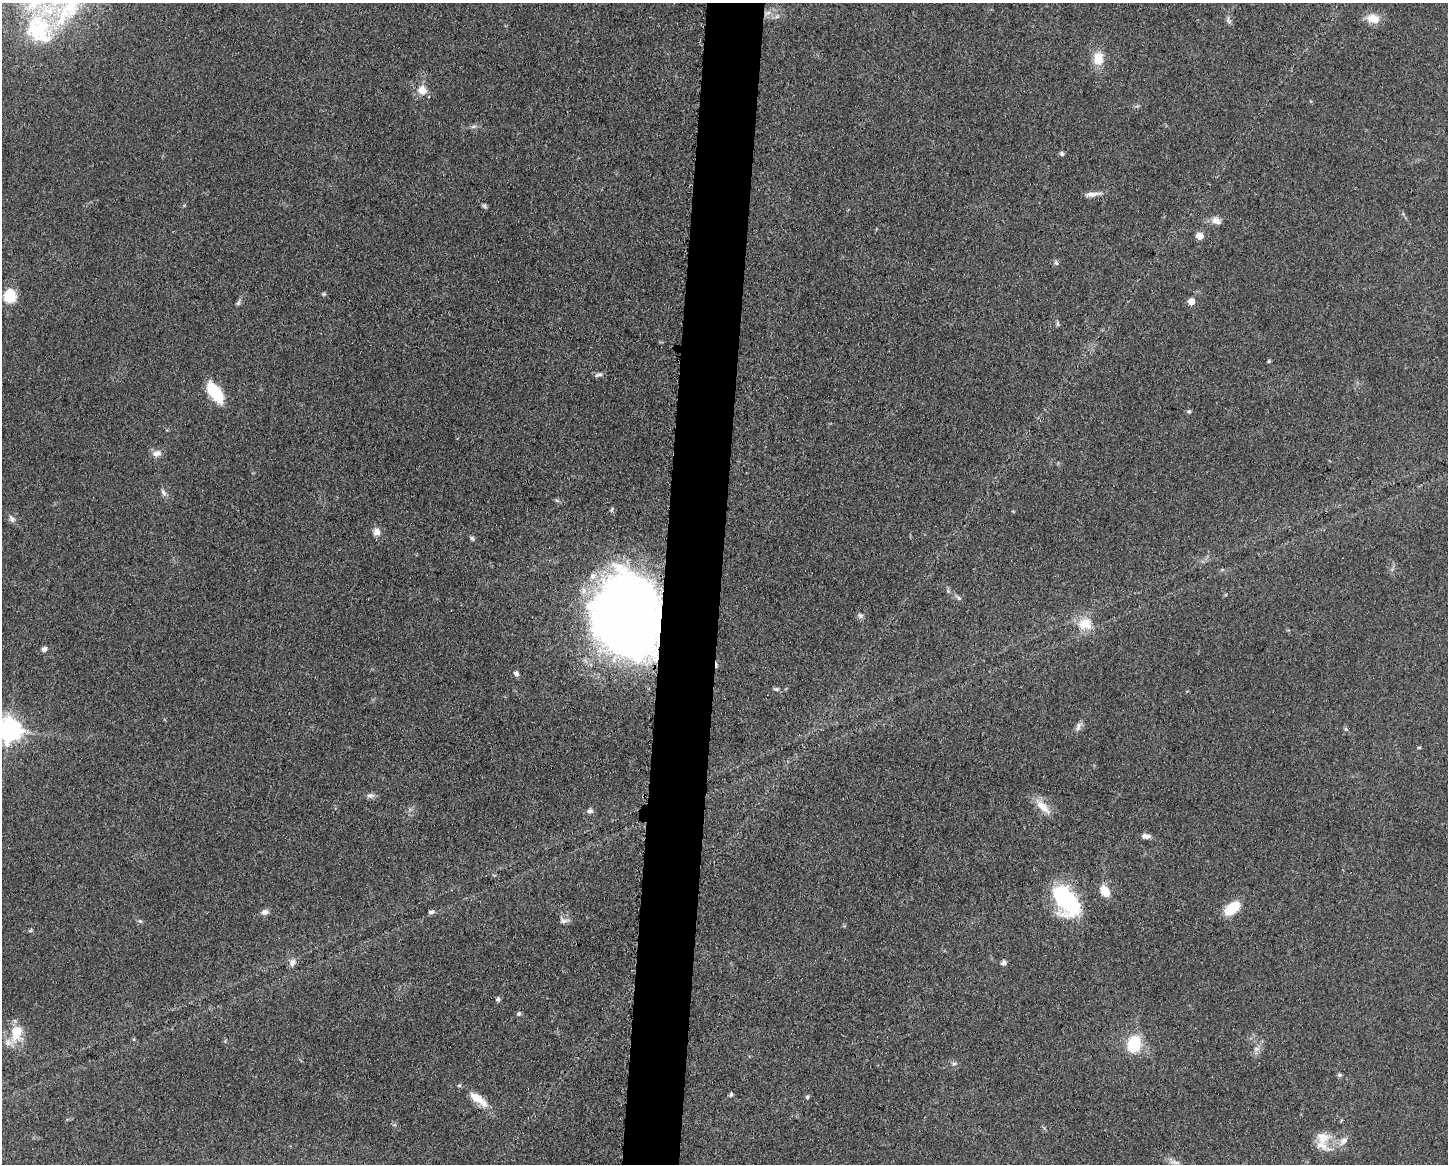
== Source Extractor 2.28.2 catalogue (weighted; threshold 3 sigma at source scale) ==
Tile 5 of 3 x 4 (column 2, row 2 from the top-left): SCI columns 1679-3124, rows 2330-3491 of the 4683 x 4655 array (HDU 1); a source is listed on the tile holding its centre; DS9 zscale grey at full resolution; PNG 1450 x 1166 px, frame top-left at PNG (2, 3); no overlay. Shown black and unused: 4% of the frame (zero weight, under 3 of 5 exposures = <1% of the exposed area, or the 3 px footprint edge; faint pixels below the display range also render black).
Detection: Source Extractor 2.28.2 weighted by HDU 2 'WHT'; one run over the whole footprint, this tile lists its part. Background 0.0606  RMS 0.0057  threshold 0.0255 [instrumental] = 3 sigma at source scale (4.5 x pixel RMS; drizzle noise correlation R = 1.50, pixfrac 1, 0.05/0.05 arcsec/px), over >= 5 px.
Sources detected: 73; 1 too faint to see at this stretch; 3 inside a brighter object's white glare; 1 cosmic-ray / hot-pixel residue — not listed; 4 inside a brighter listed object's ellipse — not listed separately; the other 64 listed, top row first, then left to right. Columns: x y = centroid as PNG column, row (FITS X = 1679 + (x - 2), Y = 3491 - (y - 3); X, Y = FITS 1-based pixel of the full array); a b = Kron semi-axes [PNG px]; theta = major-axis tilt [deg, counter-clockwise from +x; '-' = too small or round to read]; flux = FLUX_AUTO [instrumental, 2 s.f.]
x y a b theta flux
768 13 7 4 19 1.7
777 17 7 4 1 1.3
1373 18 18 12 -6 7.1
1229 21 7 5 -33 1.3
39 30 50 41 -79 67
1098 58 19 14 84 8.5
422 90 12 11 - 6.2
473 126 8 3 19 1.1
1062 154 6 5 - 1.2
1092 194 22 5 7 3.5
484 206 7 5 -46 0.97
1216 221 12 9 -19 3.7
1200 236 5 5 - 9
1056 263 8 5 -64 1.1
324 294 5 5 - 0.75
10 296 12 11 - 15
1191 301 5 5 - 8.2
1057 324 8 4 -90 0.89
1269 361 5 4 - 0.78
599 375 11 5 16 1.6
215 392 23 11 -54 21
1189 411 5 5 - 1.1
156 453 11 8 5 3.5
164 493 11 5 -57 1.8
12 519 11 7 -58 2.2
376 532 9 9 - 3.3
472 538 7 4 -53 1
959 598 7 5 -37 1.2
860 615 8 6 -38 1.4
625 616 70 55 -76 540
1085 624 19 16 -10 11
44 649 7 5 37 1.9
516 673 6 6 - 1.8
1078 726 13 6 70 2.3
1346 729 5 4 - 0.9
9 730 8 8 - 460
1419 747 5 3 - 0.57
370 795 11 7 -4 2
1043 806 26 10 -45 7.8
590 811 7 6 - 1.8
1146 836 11 6 -3 2.4
1105 891 14 9 -59 7.8
1069 900 44 19 82 32
1232 908 15 9 38 17
265 912 9 7 9 2.5
431 912 8 5 1 1.5
140 921 6 4 -41 0.93
563 921 11 8 -7 2.4
30 931 6 4 19 0.73
292 963 10 7 70 2.6
1004 963 6 5 - 1.9
498 999 6 5 - 1.2
518 1014 6 5 - 1.1
16 1033 20 12 75 14
1134 1044 16 12 72 23
1256 1049 8 4 19 1.3
954 1063 8 4 8 1.1
1339 1075 6 5 - 0.98
731 1094 6 4 74 1
807 1097 6 5 - 0.79
478 1099 28 10 -35 10
1323 1137 20 18 -16 9.3
1343 1141 13 8 43 3.9
1175 1162 15 6 -18 2.9
Overlapping masked pixels (flux is a lower limit): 1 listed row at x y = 625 616
Isophote crosses this tile's border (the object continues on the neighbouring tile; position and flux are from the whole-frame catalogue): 1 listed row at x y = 9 730